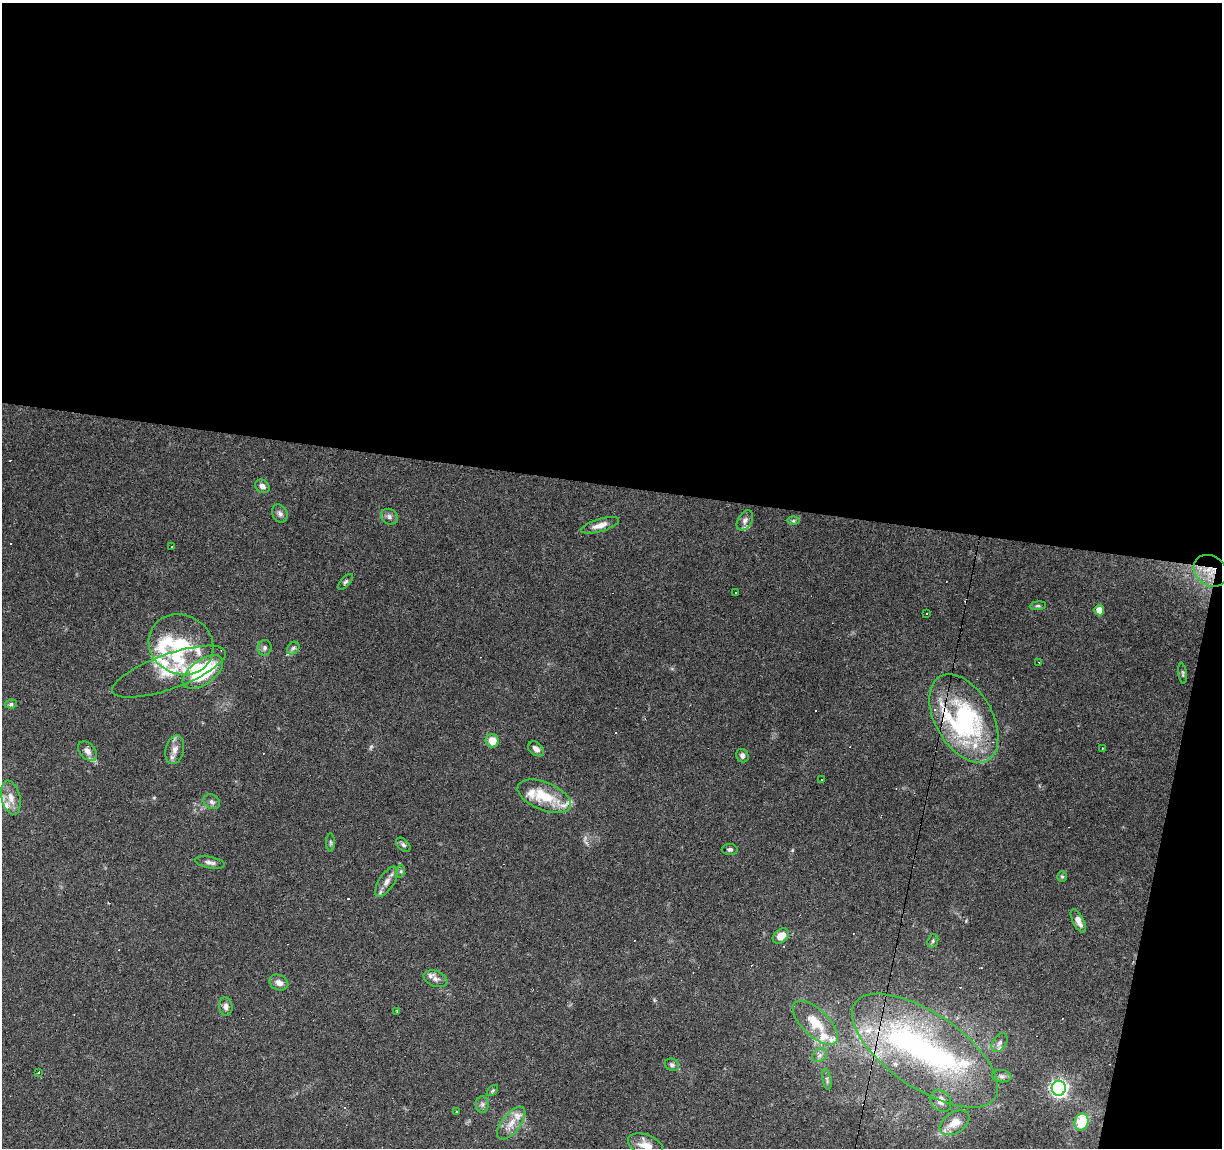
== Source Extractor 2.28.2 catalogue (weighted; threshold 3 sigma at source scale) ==
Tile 4 of 4 x 4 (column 4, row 1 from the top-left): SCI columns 3666-4885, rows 3723-4868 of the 4885 x 5090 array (HDU 1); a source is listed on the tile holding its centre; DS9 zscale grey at full resolution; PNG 1224 x 1150 px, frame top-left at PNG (2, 3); each listed source drawn as its Kron ellipse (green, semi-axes under 4 px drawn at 4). Shown black and unused: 45% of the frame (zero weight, under 3 of 6 exposures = <1% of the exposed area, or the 3 px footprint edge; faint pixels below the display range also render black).
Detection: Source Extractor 2.28.2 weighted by HDU 2 'WHT'; one run over the whole footprint, this tile lists its part. Background 0.0705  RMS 0.0045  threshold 0.0185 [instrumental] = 3 sigma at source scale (4.09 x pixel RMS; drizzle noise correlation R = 1.36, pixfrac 0.8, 0.0396/0.0396 arcsec/px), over >= 5 px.
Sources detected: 113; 1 too faint to see at this stretch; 3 inside a brighter object's white glare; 25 cosmic-ray / hot-pixel residue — neither listed nor drawn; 21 inside a brighter listed object's ellipse — not listed separately; the other 63 listed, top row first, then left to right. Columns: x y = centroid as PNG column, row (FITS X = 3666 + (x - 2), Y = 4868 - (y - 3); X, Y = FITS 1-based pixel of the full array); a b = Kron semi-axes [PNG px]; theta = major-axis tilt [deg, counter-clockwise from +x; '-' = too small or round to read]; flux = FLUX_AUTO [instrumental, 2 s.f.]
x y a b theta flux
262 486 7 6 - 1.8
280 513 9 7 -58 1.5
389 517 9 7 -33 1.5
745 520 11 7 59 1.7
793 521 6 4 1 0.73
600 525 20 6 16 3.3
171 546 3 2 - 0.38
1211 571 18 14 -38 7.2
345 582 10 4 46 0.93
736 593 3 2 - 0.55
1038 606 8 4 7 0.81
1099 610 5 5 - 3.5
927 613 2 2 - 0.33
181 645 33 29 -30 25
265 648 8 7 - 1.2
293 648 7 5 46 0.96
1039 663 3 2 - 0.41
169 672 60 17 20 16
203 672 23 12 35 34
1183 673 10 3 -83 0.64
11 704 6 4 10 0.81
964 718 48 28 -60 60
492 741 7 6 - 6
1102 748 3 2 - 0.39
536 749 9 6 -38 2.2
175 750 14 9 76 3.2
87 751 11 7 -48 2.6
742 756 7 6 - 1.4
822 779 3 3 - 0.72
544 796 28 14 -22 14
11 798 17 9 -76 4.3
212 802 9 7 -28 1.3
331 842 9 4 -90 0.78
403 845 8 5 -44 1
730 849 8 5 0 1.1
210 862 15 5 -10 1.7
401 871 6 4 72 0.61
1062 877 5 5 - 0.56
387 882 17 7 57 3
1078 921 13 5 -62 2.5
781 936 9 6 38 4.7
933 941 7 5 70 0.73
435 979 12 7 -21 2
279 982 10 7 -27 2.3
226 1007 9 6 -83 1.9
397 1011 3 2 - 0.46
815 1023 29 13 -44 11
999 1043 10 6 56 1.8
925 1051 84 37 -35 82
820 1055 8 6 36 1.5
672 1065 7 6 - 0.99
38 1073 3 2 - 0.47
1002 1076 10 6 -7 1.3
827 1079 11 3 -79 0.84
1059 1088 7 7 - 130
493 1091 7 4 45 0.59
941 1101 12 9 -49 2.8
482 1105 8 6 -90 1.2
456 1112 3 3 - 0.77
1082 1122 8 7 - 13
511 1123 19 9 52 4.9
955 1123 16 10 32 5.4
646 1145 18 10 -21 4.9
Overlapping masked pixels (flux is a lower limit): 1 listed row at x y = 1211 571